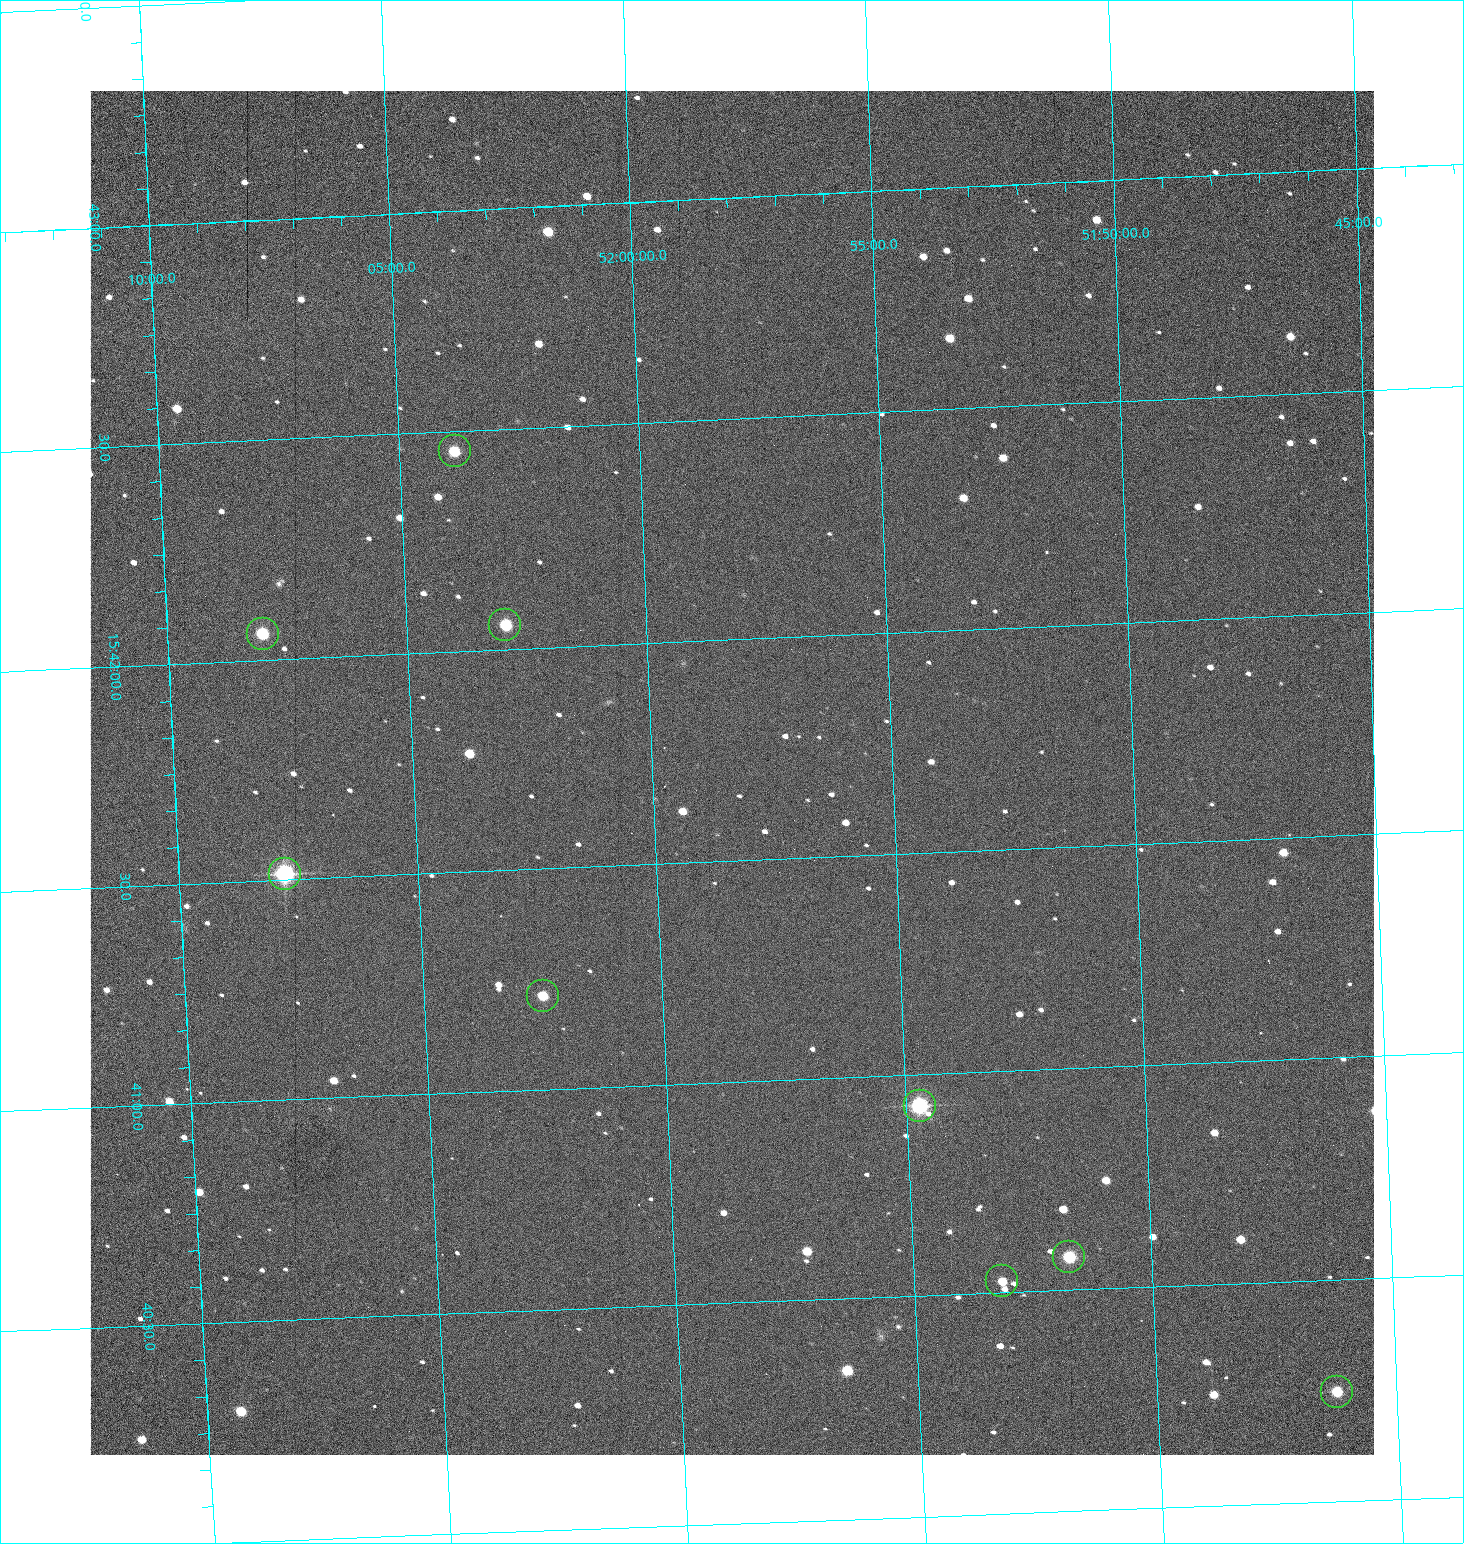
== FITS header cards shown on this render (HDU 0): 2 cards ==
NAXIS1  =                 1284 /fastest changing axis
NAXIS2  =                 1364 /next to fastest changing axis

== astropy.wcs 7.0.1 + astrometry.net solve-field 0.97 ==
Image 1284 x 1364 px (HDU 0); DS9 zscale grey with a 90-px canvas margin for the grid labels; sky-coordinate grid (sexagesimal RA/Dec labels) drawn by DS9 from the SOLVED WCS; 9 Tycho-2 reference stars matched to detected sources circled (green)
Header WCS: RA---TAN/DEC--TAN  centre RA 15:41:42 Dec +51:58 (235.42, +51.97 deg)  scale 1.26 arcsec/px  FOV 26.9' x 28.5'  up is +92 deg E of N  parity flipped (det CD > 0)
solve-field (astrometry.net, Tycho-2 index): VERIFIED the header's WCS against the Tycho-2 star catalogue (9 matches, 0 conflicts) and refined it, rather than solving blind
Solved WCS: RA---TAN-SIP/DEC--TAN-SIP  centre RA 15:41:42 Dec +51:58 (235.42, +51.97 deg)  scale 1.25 arcsec/px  FOV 26.8' x 28.5'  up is +92 deg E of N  parity flipped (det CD > 0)
The solver's refit moves the header's centre by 0.43 arcsec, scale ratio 0.9967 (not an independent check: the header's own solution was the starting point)
Tycho-2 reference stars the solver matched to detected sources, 9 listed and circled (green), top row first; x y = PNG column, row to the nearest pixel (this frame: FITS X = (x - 90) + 1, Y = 1364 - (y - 91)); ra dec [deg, ICRS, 3 dp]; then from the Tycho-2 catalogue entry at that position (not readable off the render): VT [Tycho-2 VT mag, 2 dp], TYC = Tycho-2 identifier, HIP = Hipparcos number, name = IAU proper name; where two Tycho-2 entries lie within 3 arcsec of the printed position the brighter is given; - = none
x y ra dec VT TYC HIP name
455 451 235.614 +52.064 11.61 3489-1132-1 - -
505 625 235.514 +52.049 11.19 3489-1407-1 - -
263 634 235.515 +52.133 11.12 3489-1380-1 - -
285 874 235.378 +52.130 9.31 3489-1322-1 76850 -
543 996 235.303 +52.042 11.52 3489-958-1 - -
920 1106 235.232 +51.912 9.59 3489-824-1 - -
1069 1257 235.143 +51.862 10.97 3489-1016-1 - -
1002 1281 235.131 +51.886 12.29 3489-908-1 - -
1337 1392 235.062 +51.771 11.53 3489-1453-1 - -